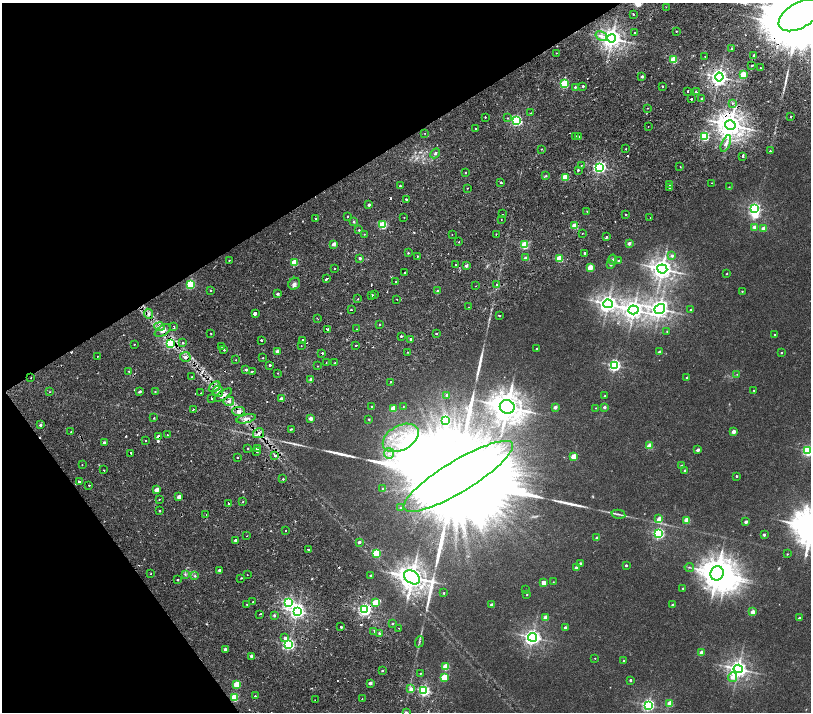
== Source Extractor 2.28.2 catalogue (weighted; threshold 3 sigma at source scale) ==
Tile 5 of 4 x 4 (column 1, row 2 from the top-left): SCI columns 1-1618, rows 3175-4593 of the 6477 x 6411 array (HDU 1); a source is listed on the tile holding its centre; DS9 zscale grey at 2 x 2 block average (1 PNG px = mean of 2 x 2 image px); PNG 813 x 714 px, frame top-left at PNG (2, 3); each listed source drawn as its Kron ellipse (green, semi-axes under 4 px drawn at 4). Shown black and unused: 28% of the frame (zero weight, under 2 of 4 exposures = <1% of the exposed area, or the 3 px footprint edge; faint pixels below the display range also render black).
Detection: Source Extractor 2.28.2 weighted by HDU 2 'WHT'; one run over the whole footprint, this tile lists its part. Background 0.00651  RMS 0.0027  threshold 0.0123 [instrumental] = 3 sigma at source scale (4.5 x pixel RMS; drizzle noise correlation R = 1.50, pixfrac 1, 0.0396/0.0396 arcsec/px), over >= 5 px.
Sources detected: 356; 2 too faint to see at this stretch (2 x 2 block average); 6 inside a brighter object's white glare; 16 cosmic-ray / hot-pixel residue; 5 long thin detections or spike segments (spike, bleed or trail) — neither listed nor drawn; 7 inside a brighter listed object's ellipse — not listed separately; the other 320 listed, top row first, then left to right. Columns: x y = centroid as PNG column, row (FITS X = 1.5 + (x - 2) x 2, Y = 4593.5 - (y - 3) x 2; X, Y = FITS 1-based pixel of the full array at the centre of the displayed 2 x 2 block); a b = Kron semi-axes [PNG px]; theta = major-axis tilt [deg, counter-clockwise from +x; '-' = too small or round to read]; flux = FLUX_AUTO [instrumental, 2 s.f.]
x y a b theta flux
666 7 2 2 - 0.3
633 14 2 2 - 0.65
800 15 23 12 30 17000
676 31 2 2 - 0.47
635 33 2 2 - 1.1
601 36 6 4 -31 2.4
612 38 4 4 - 430
731 49 2 2 - 0.35
556 53 2 2 - 0.24
754 55 2 2 - 6.7
705 56 2 2 - 0.2
674 60 3 3 - 23
752 65 2 2 - 1.9
760 68 2 2 - 0.51
743 75 3 2 - 17
642 76 2 2 - 1.8
719 77 4 4 - 250
564 84 3 3 - 41
583 86 2 2 - 1.4
662 86 2 2 - 1.5
575 87 3 2 - 0.94
688 91 2 2 - 1
696 92 2 2 - 3
691 99 2 2 - 18
702 99 2 2 - 1.1
733 103 2 2 - 1.1
647 108 2 2 - 0.34
530 113 3 2 - 0.5
485 117 2 2 - 0.74
791 117 2 2 - 0.35
507 118 2 2 - 0.45
516 121 3 3 - 77
730 125 5 5 - 700
648 126 2 2 - 0.41
476 129 2 2 - 1.6
425 133 2 2 - 0.21
576 136 2 2 - 1.2
578 136 2 2 - 3.5
704 136 3 3 - 54
726 143 9 4 66 2.9
542 149 3 2 - 0.51
626 149 2 2 - 0.36
770 151 2 2 - 0.67
435 153 5 3 - 1.1
743 156 2 2 - 4.5
581 165 2 2 - 0.49
680 166 2 2 - 0.26
600 167 3 3 - 120
578 170 2 2 - 3.1
465 173 2 2 - 1.5
546 176 3 3 - 0.5
565 178 3 3 - 15
501 182 2 2 - 3.8
712 183 2 2 - 0.22
669 185 3 2 - 0.42
400 186 2 2 - 1.2
670 187 2 2 - 3
729 187 2 2 - 0.29
467 188 2 2 - 0.41
406 199 2 2 - 2.8
369 205 2 2 - 1.7
755 208 3 3 - 85
587 211 2 2 - 0.39
502 214 2 2 - 0.53
626 214 2 2 - 1.7
348 216 2 2 - 0.76
404 218 2 2 - 0.28
650 218 2 2 - 0.28
316 219 2 2 - 1
501 219 2 2 - 0.45
354 222 2 2 - 1
383 225 3 3 - 29
575 226 3 2 - 16
755 227 3 3 - 3.6
764 228 3 2 - 7.1
359 230 2 2 - 0.68
582 233 2 2 - 0.34
364 234 2 2 - 0.28
452 234 2 2 - 0.72
496 234 2 2 - 0.43
607 237 2 2 - 1.3
459 242 2 2 - 1.7
629 243 2 2 - 3
333 244 2 2 - 3.7
524 245 3 3 - 29
408 253 2 2 - 0.54
585 253 2 2 - 1
417 256 2 2 - 2
672 256 3 3 - 1.6
360 258 2 2 - 2
526 258 3 2 - 2.1
560 258 3 2 - 22
229 260 2 2 - 0.39
613 260 5 3 - 0.63
618 260 3 2 - 0.66
295 262 3 2 - 18
455 264 2 2 - 1.6
611 265 2 2 - 1.3
466 266 2 2 - 2.2
590 267 3 2 - 14
335 269 2 2 - 0.9
662 269 5 4 - 440
405 273 2 2 - 0.71
727 274 2 2 - 0.35
326 279 3 2 - 3
396 282 2 2 - 0.71
191 284 3 3 - 40
294 284 6 5 - 1.6
496 285 2 2 - 0.8
476 286 2 2 - 0.28
211 290 2 2 - 0.43
437 291 2 2 - 1.2
742 291 2 2 - 0.35
278 294 2 2 - 1.6
372 295 2 2 - 2.7
375 295 2 2 - 1.4
358 299 2 2 - 0.31
397 299 2 2 - 0.36
608 304 5 4 - 310
469 307 2 2 - 0.27
351 309 2 2 - 2.4
660 309 6 4 36 310
691 309 2 2 - 0.53
634 310 5 4 - 360
255 313 2 2 - 150
149 314 5 4 - 1.8
499 315 3 2 - 0.41
317 318 3 2 - 0.31
379 324 2 2 - 1.4
160 326 5 4 - 2
174 327 3 2 - 0.98
327 329 2 2 - 3.6
356 329 2 2 - 0.21
163 331 9 5 33 3.3
667 331 3 2 - 0.32
436 333 2 2 - 2.4
211 334 2 2 - 0.39
775 334 2 2 - 0.36
401 336 2 2 - 0.99
411 339 2 2 - 1.1
261 340 2 2 - 3.4
302 340 2 2 - 2.3
183 343 2 2 - 1.5
134 344 2 2 - 0.46
170 344 3 3 - 51
356 345 2 2 - 1.5
221 346 2 2 - 0.37
301 346 2 2 - 0.29
537 348 2 2 - 0.75
224 350 2 2 - 1.8
277 351 2 2 - 2.8
407 352 2 2 - 0.28
659 352 2 2 - 3
322 353 2 2 - 3.2
781 353 2 2 - 0.47
97 356 2 2 - 0.52
185 357 5 5 - 1.9
263 358 2 2 - 0.38
236 360 2 2 - 0.27
326 362 2 2 - 0.28
335 363 2 2 - 1.4
270 365 2 2 - 9.9
615 365 3 3 - 100
318 366 2 2 - 0.3
246 369 3 3 - 0.97
129 371 2 2 - 0.31
252 372 2 2 - 1.9
278 373 2 2 - 0.32
737 374 4 2 - 0.36
192 377 2 2 - 0.35
687 377 2 2 - 0.92
31 378 2 2 - 0.21
311 379 2 2 - 2.9
390 382 2 2 - 0.41
215 387 6 4 37 2.2
754 390 2 2 - 0.6
140 391 2 2 - 1.6
155 391 2 2 - 0.36
218 391 5 5 - 2.3
50 392 2 2 - 0.25
201 393 2 2 - 0.29
223 395 10 3 33 2.5
447 395 2 2 - 2.2
605 396 2 2 - 0.59
211 398 2 2 - 4.4
281 399 2 2 - 2.5
229 401 5 4 - 2
372 406 3 2 - 0.4
403 406 2 2 - 0.24
507 407 7 7 - 960
555 407 2 2 - 3.9
604 407 3 2 - 1.7
596 408 2 2 - 0.29
193 409 2 2 - 0.43
393 409 3 2 - 9.3
239 411 6 4 -2 2.4
154 418 2 2 - 0.59
246 419 10 4 15 2.7
311 419 2 2 - 4.2
369 419 2 2 - 0.56
446 421 3 3 - 26
40 425 3 3 - 1.3
291 429 3 2 - 0.62
71 432 2 2 - 0.46
733 432 2 2 - 4
258 433 6 4 30 2.4
168 435 2 2 - 0.68
158 436 2 2 - 13
401 438 19 12 29 17
146 441 2 2 - 1.5
104 443 2 2 - 1.5
650 446 3 2 - 11
248 448 2 2 - 0.44
257 448 2 2 - 3.3
698 450 2 2 - 2.6
257 451 2 2 - 17
808 451 3 3 - 77
131 453 2 2 - 2.1
389 453 5 5 - 2.1
275 455 2 2 - 2.1
574 457 3 3 - 12
237 458 2 2 - 0.58
82 464 2 2 - 0.31
681 465 3 2 - 0.88
104 470 2 2 - 0.52
685 471 2 2 - 1.9
458 476 63 15 31 71000
737 476 2 2 - 0.74
283 479 2 2 - 0.58
79 481 2 2 - 9.5
89 485 2 2 - 1.3
383 489 2 2 - 0.47
157 490 2 2 - 5.4
179 497 2 2 - 5.3
159 499 2 2 - 0.37
243 502 2 2 - 0.32
229 503 2 2 - 2.5
401 508 3 2 - 0.85
160 511 2 2 - 0.65
618 514 7 3 -13 1.2
206 515 2 2 - 0.37
659 519 3 3 - 8
687 520 3 2 - 13
746 522 2 2 - 2.5
286 531 2 2 - 1
659 533 3 3 - 81
764 535 2 2 - 1.6
247 536 2 2 - 0.38
597 538 2 2 - 2.6
235 540 2 2 - 1.4
359 542 3 3 - 1.6
308 549 2 2 - 1.3
377 553 3 3 - 28
787 554 2 2 - 0.35
580 563 2 2 - 0.87
626 565 2 2 - 0.83
689 567 5 2 - 0.61
576 568 2 2 - 2.8
219 570 2 2 - 1.7
151 573 2 2 - 0.58
717 573 7 6 - 930
185 574 3 2 - 0.58
247 575 2 2 - 0.54
370 575 2 2 - 0.48
195 576 3 3 - 0.58
412 577 9 6 -34 700
241 578 2 2 - 0.51
177 580 2 2 - 1.8
553 582 3 2 - 0.29
544 583 3 3 - 6.6
683 588 2 2 - 0.56
526 590 2 2 - 0.18
444 593 2 2 - 0.57
527 595 2 2 - 0.4
253 602 2 2 - 0.43
289 603 3 3 - 84
375 603 4 3 - 18
246 604 2 2 - 0.78
492 605 2 2 - 3.7
673 605 2 2 - 1.7
365 609 3 3 - 130
297 611 4 3 - 180
753 612 2 2 - 5.6
260 614 2 2 - 1
274 615 3 3 - 0.69
546 617 3 2 - 8.3
799 618 2 2 - 0.94
392 624 2 2 - 0.62
341 627 2 2 - 3
565 627 2 2 - 1.2
398 628 2 2 - 0.23
374 631 2 2 - 0.35
379 633 3 2 - 1.6
533 637 4 4 - 210
285 638 4 3 - 1.5
419 642 6 2 69 0.83
289 644 3 3 - 100
225 649 2 2 - 2.4
701 653 2 2 - 5.9
251 656 2 2 - 2.1
595 658 2 2 - 0.28
624 661 2 2 - 1.2
446 667 3 3 - 16
738 669 4 4 - 300
382 671 2 2 - 0.9
420 673 2 2 - 0.51
444 677 3 3 - 19
732 677 5 4 - 4.7
630 680 2 2 - 1.1
370 683 2 2 - 3
237 684 3 3 - 20
411 689 4 3 - 2.4
424 690 3 3 - 88
255 696 2 2 - 0.8
235 697 3 3 - 31
362 699 2 2 - 0.38
315 700 2 2 - 0.27
670 703 3 3 - 12
648 705 3 3 - 120
406 712 3 2 - 1.2
Overlapping masked pixels (flux is a lower limit): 18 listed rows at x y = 800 15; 719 77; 730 125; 575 226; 160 326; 163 331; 170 344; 322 353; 185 357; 218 391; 223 395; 239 411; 258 433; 158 436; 131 453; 275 455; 458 476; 365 609
Isophote crosses this tile's border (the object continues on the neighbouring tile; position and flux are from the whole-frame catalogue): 3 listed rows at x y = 800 15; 808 451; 406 712
Diffuse or blended objects may show on this block-average render without a row.